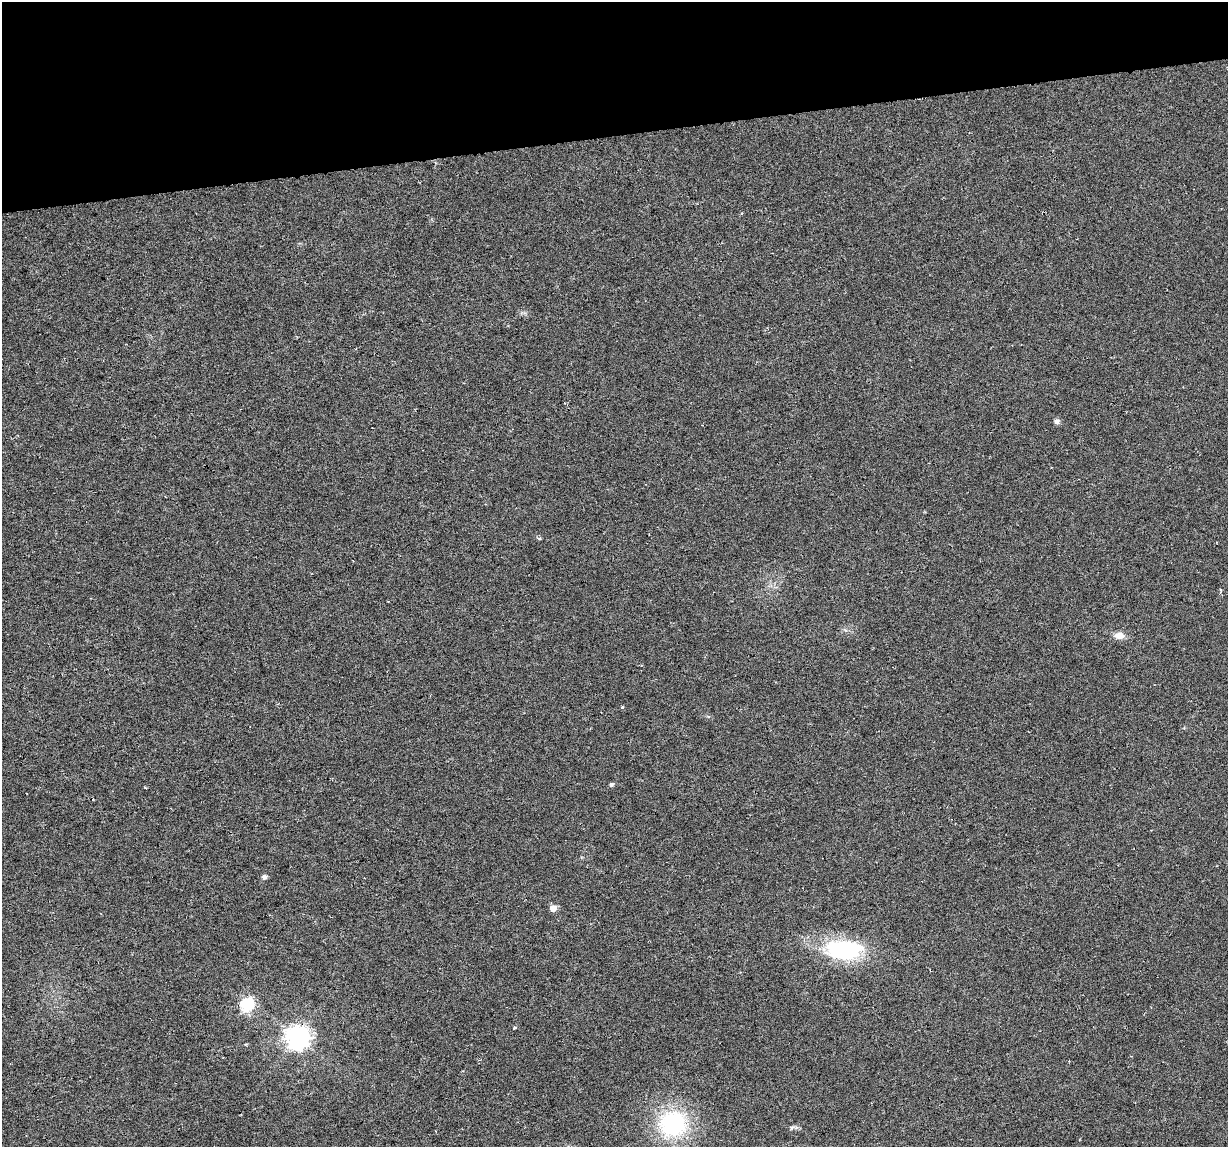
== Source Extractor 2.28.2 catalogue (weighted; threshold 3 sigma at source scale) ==
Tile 3 of 4 x 4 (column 3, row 1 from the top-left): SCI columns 2453-3678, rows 3463-4607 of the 4904 x 4682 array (HDU 1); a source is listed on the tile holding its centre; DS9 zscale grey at full resolution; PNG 1230 x 1149 px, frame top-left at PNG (2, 2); no overlay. Shown black and unused: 12% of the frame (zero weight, under 3 of 6 exposures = <1% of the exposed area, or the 3 px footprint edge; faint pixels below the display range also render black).
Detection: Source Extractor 2.28.2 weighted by HDU 2 'WHT'; one run over the whole footprint, this tile lists its part. Background -0.0061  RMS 0.0036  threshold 0.0149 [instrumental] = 3 sigma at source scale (4.09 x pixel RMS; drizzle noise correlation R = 1.36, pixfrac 0.8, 0.0396/0.0396 arcsec/px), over >= 5 px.
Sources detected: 11; all 11 listed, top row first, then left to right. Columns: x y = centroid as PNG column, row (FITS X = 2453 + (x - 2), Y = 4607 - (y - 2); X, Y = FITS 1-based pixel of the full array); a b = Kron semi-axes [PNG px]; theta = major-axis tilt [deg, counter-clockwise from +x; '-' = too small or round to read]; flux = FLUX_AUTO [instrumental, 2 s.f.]
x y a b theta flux
1057 422 7 6 - 1
539 539 4 4 - 0.63
1119 636 11 8 -3 2.8
611 784 5 5 - 0.68
145 787 3 2 - 0.31
264 877 6 5 - 1.1
553 908 5 5 - 3.5
843 950 45 23 -3 32
247 1005 6 6 - 52
297 1038 8 8 - 270
673 1124 33 31 3 33
Unlisted compact peaks at least as high as the median listed source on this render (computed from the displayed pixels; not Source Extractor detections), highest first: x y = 622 707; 514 1028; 791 1128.